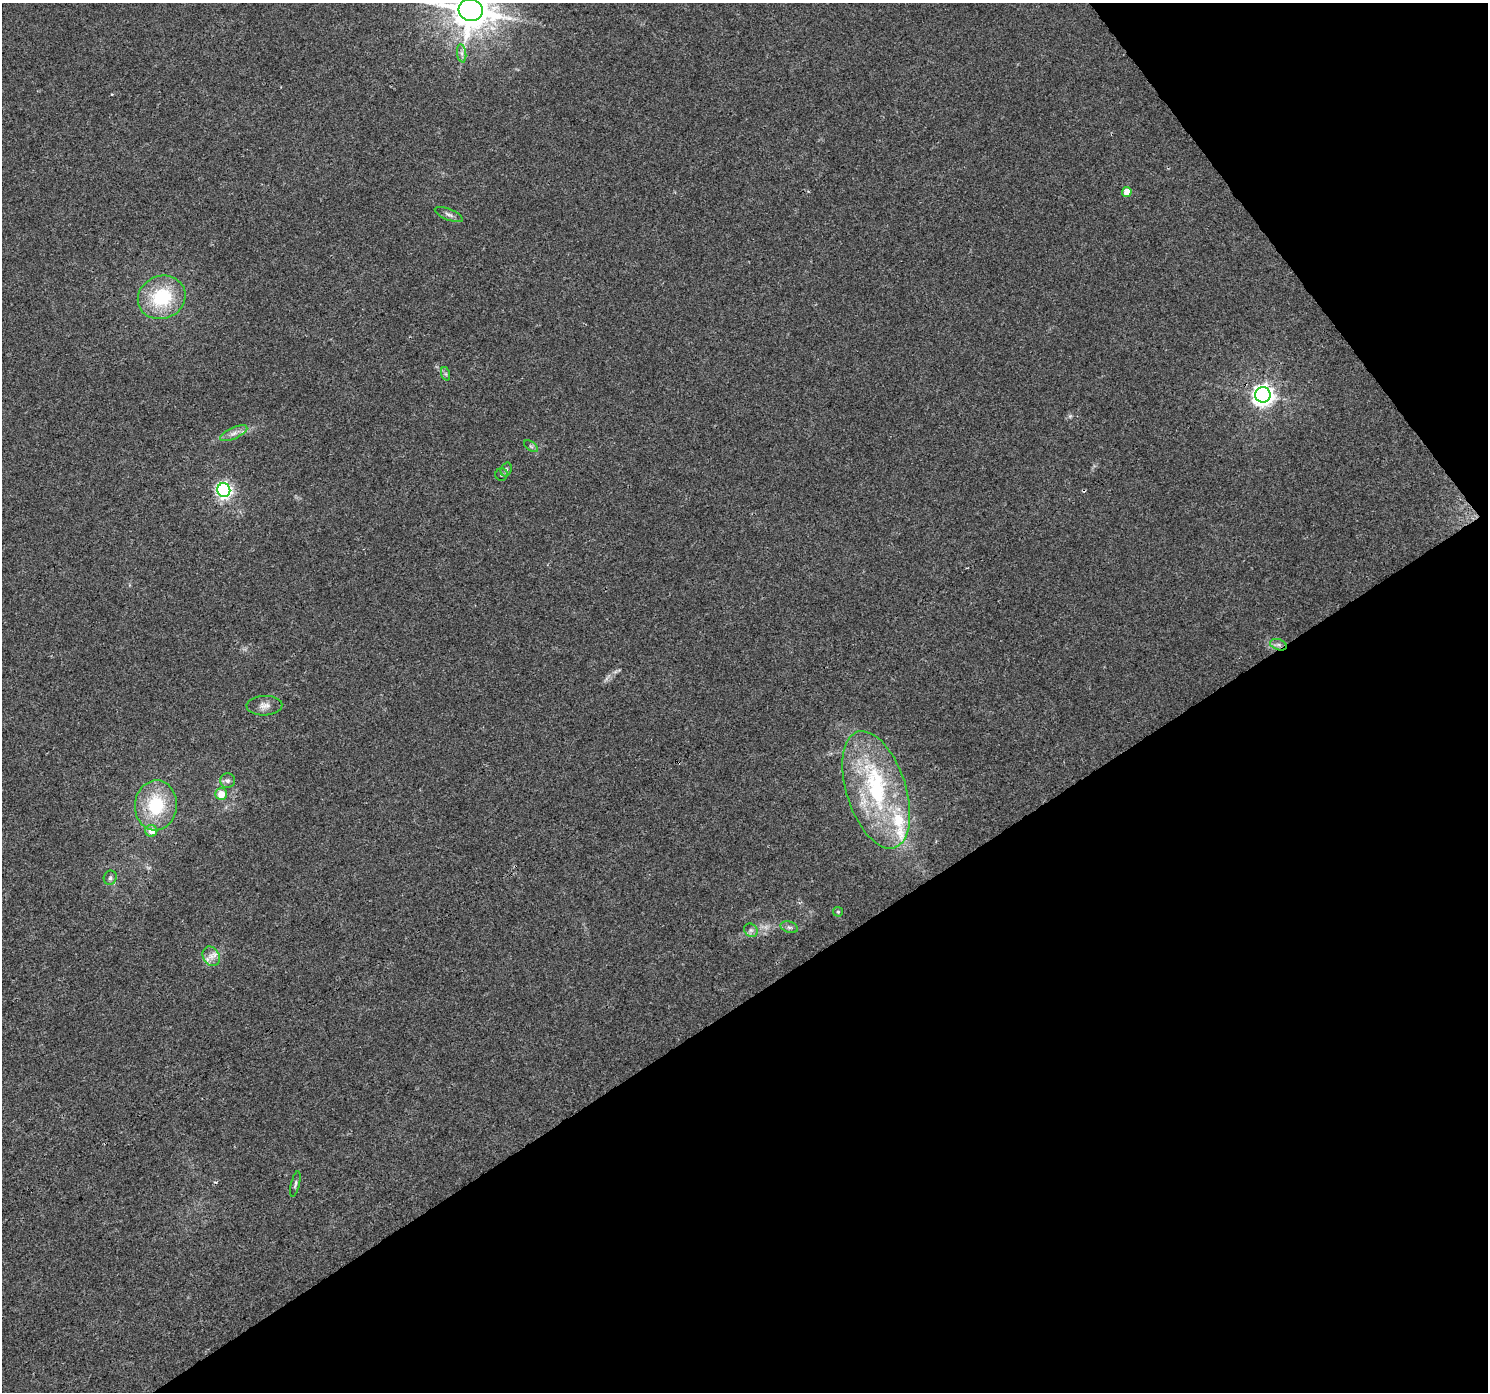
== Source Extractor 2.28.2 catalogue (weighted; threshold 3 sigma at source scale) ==
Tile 12 of 4 x 4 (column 4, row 3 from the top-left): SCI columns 4464-5949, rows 1582-2971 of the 5949 x 5879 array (HDU 1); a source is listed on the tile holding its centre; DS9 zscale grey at full resolution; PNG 1490 x 1394 px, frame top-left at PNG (2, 3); each listed source drawn as its Kron ellipse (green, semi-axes under 4 px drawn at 4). Shown black and unused: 34% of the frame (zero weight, under 3 of 4 exposures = <1% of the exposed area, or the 3 px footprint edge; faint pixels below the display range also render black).
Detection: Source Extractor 2.28.2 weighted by HDU 2 'WHT'; one run over the whole footprint, this tile lists its part. Background 0.0257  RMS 0.003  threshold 0.0135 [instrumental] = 3 sigma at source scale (4.5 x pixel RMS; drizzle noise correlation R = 1.50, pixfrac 1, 0.0396/0.0396 arcsec/px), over >= 5 px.
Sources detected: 29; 4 inside a brighter listed object's ellipse — not listed separately; the other 25 listed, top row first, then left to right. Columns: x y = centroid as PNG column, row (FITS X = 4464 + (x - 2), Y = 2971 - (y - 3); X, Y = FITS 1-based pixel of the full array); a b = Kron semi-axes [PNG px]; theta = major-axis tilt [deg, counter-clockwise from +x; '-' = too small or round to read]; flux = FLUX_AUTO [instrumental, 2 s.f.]
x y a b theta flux
471 10 12 11 - 990
462 53 9 4 -82 0.96
1127 192 5 5 - 4.1
449 214 15 5 -22 1.2
162 297 24 21 22 18
446 374 7 4 -71 0.54
1263 395 7 7 - 200
234 433 15 5 25 1.7
531 446 8 4 -37 0.56
506 469 7 5 70 0.59
502 475 6 6 - 0.53
224 490 7 6 - 83
1278 645 8 5 -19 1
264 706 18 10 3 2.2
228 781 7 7 - 0.98
876 790 61 29 -72 40
221 794 6 6 - 4.2
156 805 25 21 85 16
151 831 6 6 - 3.1
110 878 7 6 - 0.75
838 912 5 4 - 0.41
789 927 9 5 -17 0.84
751 930 7 6 - 0.91
211 956 10 8 -59 2
295 1184 13 4 76 0.65
Overlapping masked pixels (flux is a lower limit): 1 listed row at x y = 1278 645
Isophote crosses this tile's border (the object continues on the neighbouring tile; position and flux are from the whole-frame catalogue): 1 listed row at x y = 471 10